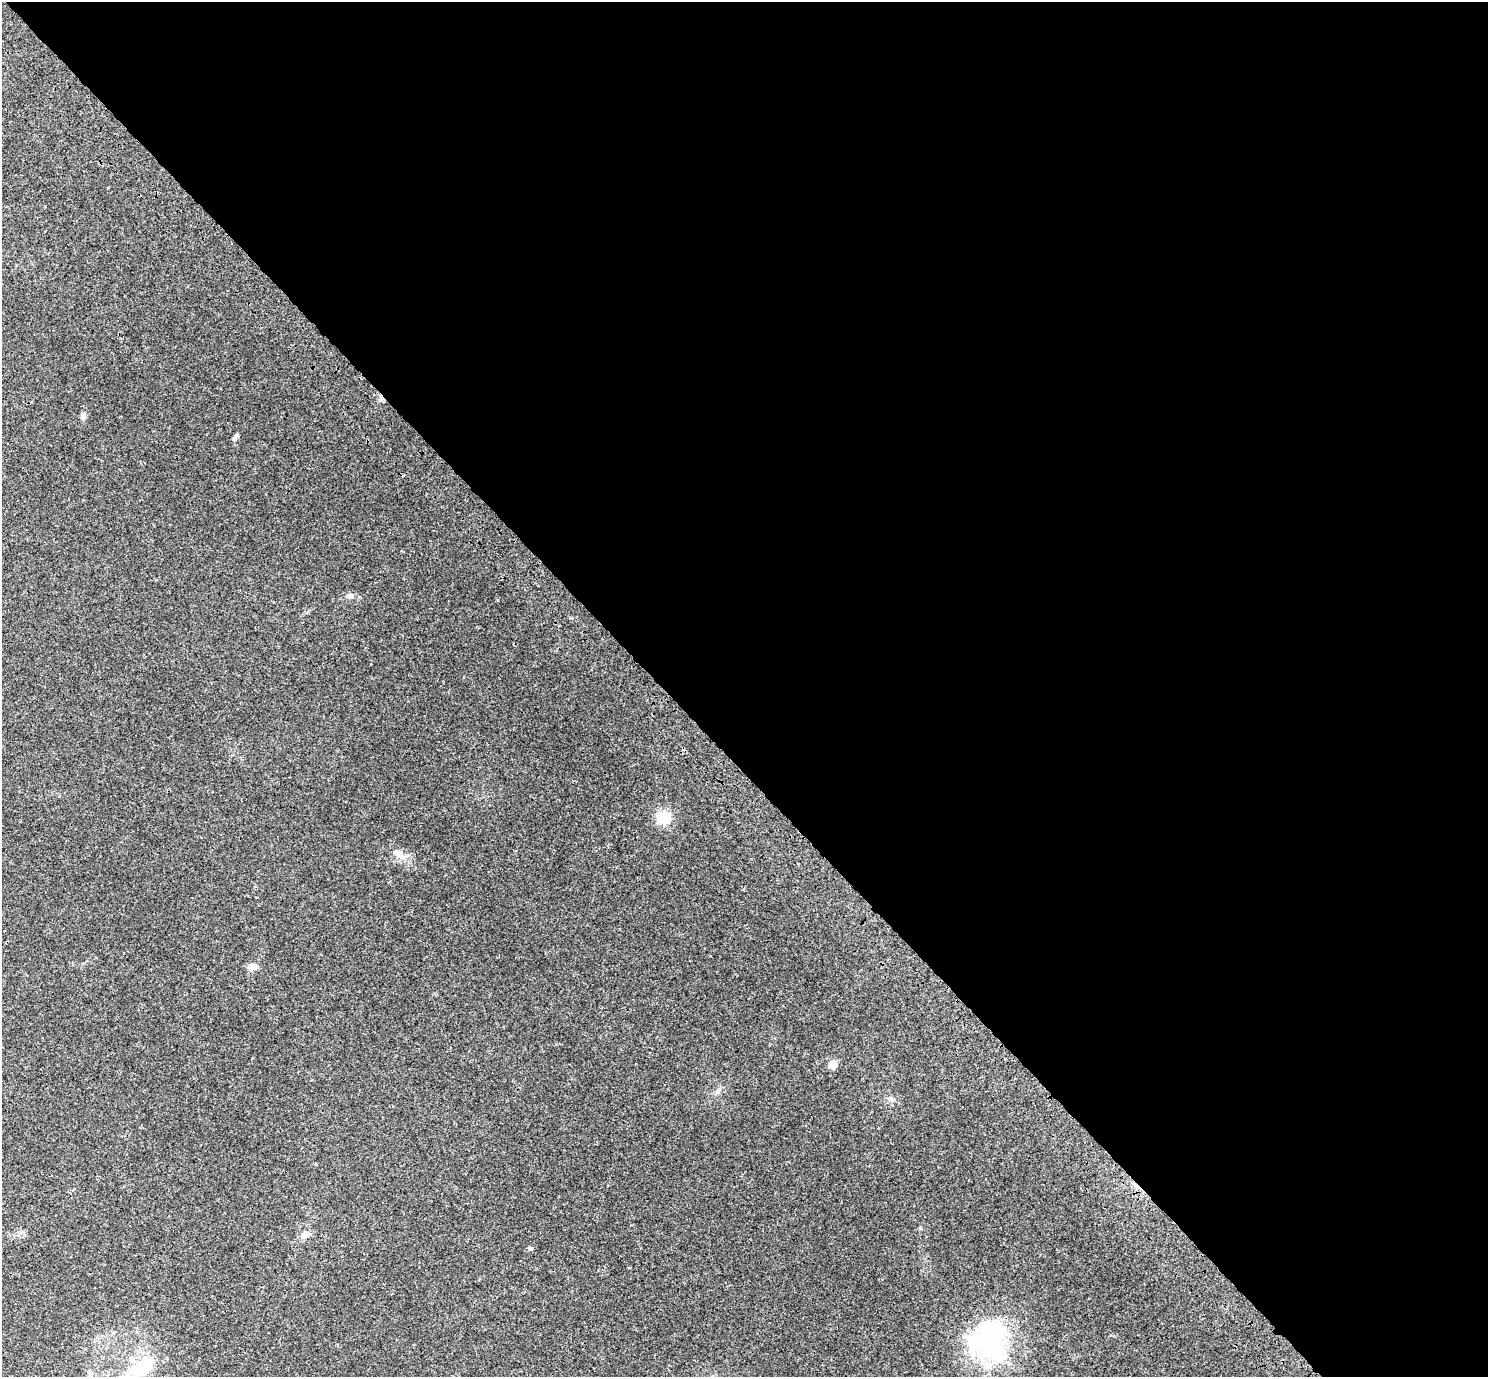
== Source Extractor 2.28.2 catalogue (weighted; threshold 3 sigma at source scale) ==
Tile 8 of 4 x 4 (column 4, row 2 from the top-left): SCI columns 4607-6092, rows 3138-4512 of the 6238 x 6212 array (HDU 1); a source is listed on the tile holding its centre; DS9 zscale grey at full resolution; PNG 1490 x 1379 px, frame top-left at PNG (2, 2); no overlay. Shown black and unused: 56% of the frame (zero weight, under 3 of 4 exposures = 9% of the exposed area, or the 3 px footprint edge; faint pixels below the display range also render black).
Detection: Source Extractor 2.28.2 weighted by HDU 2 'WHT'; one run over the whole footprint, this tile lists its part. Background 0.109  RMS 0.0058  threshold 0.026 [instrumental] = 3 sigma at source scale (4.5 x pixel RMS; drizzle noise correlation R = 1.50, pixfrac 1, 0.0396/0.0396 arcsec/px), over >= 5 px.
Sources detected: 13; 1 cosmic-ray / hot-pixel residue — not listed; the other 12 listed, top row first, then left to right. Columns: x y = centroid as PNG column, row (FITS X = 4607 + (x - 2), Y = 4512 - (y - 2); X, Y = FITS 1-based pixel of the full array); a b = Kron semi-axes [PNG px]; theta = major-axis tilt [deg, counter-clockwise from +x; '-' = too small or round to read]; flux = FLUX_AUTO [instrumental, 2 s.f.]
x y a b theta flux
83 416 8 7 - 1.6
349 596 8 6 22 1.6
663 818 19 15 -10 9.4
401 855 14 7 -42 3.7
252 967 11 8 9 4.2
833 1064 5 5 - 12
891 1099 9 7 -18 1.8
305 1235 11 8 42 3.6
530 1248 6 4 -18 0.65
989 1339 52 46 76 74
141 1368 41 19 33 29
90 1373 8 6 -45 1.6
Unlisted compact peaks at least as high as the median listed source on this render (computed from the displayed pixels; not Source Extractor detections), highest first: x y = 235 438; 498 600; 629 1268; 359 597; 920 1228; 316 1164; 572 618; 717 1091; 256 897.